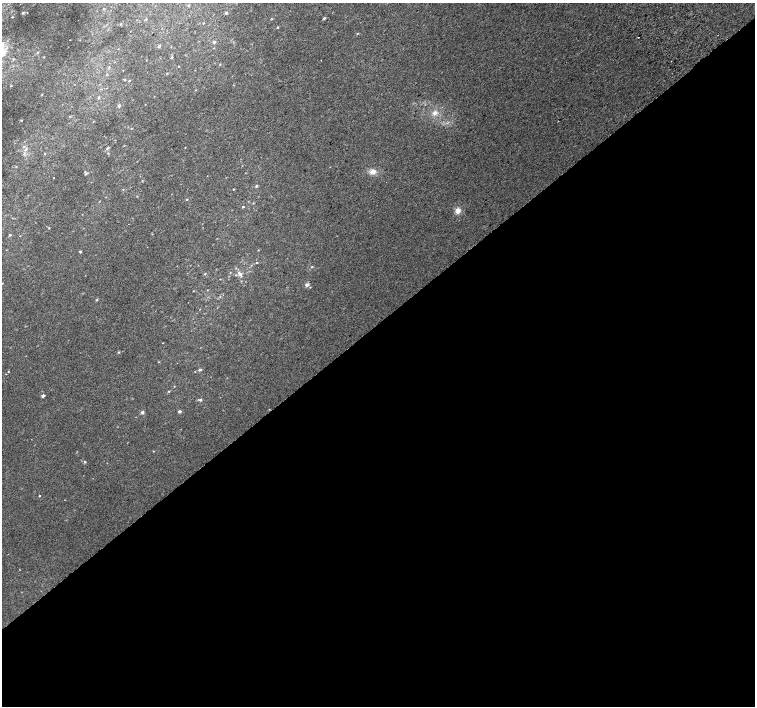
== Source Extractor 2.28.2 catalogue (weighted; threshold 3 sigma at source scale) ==
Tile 15 of 4 x 4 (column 3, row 4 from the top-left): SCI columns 3047-4551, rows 240-1646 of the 6087 x 6041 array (HDU 1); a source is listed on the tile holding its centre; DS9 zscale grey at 2 x 2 block average (1 PNG px = mean of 2 x 2 image px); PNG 757 x 708 px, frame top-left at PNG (2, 3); no overlay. Shown black and unused: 54% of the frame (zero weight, under 2 of 3 exposures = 2% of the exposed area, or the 3 px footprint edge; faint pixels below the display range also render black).
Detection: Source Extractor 2.28.2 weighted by HDU 2 'WHT'; one run over the whole footprint, this tile lists its part. Background 0.0108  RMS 0.006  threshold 0.0271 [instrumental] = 3 sigma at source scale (4.5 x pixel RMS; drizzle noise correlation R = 1.50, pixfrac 1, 0.0396/0.0396 arcsec/px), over >= 5 px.
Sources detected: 70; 1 cosmic-ray / hot-pixel residue — not listed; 2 inside a brighter listed object's ellipse — not listed separately; the other 67 listed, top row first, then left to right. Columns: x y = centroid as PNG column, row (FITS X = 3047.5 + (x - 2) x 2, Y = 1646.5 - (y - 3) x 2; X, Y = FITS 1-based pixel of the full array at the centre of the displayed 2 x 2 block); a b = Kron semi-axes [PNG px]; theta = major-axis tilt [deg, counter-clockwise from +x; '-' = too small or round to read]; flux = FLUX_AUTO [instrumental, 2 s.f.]
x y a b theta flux
188 5 3 3 - 1
23 12 2 2 - 0.97
226 13 3 3 - 2.2
12 17 2 2 - 0.61
324 18 4 3 - 1.7
145 19 3 2 - 1.1
271 19 3 2 - 0.98
203 23 3 2 - 0.57
120 24 3 3 - 0.91
277 27 3 2 - 0.89
357 33 3 2 - 0.73
638 37 2 2 - 1.5
70 40 2 2 - 0.39
214 42 4 3 - 1.8
159 46 4 3 - 1.6
3 52 6 6 - 11
37 52 3 2 - 0.86
171 58 3 2 - 1.5
13 59 3 3 - 1.2
179 66 2 2 - 0.51
109 68 3 2 - 1
167 73 3 2 - 0.63
106 74 3 2 - 0.79
124 79 3 2 - 1.1
129 81 3 2 - 0.76
11 86 2 2 - 0.94
98 97 6 2 83 1.2
119 106 3 2 - 3.9
435 113 7 6 - 6.8
70 116 3 2 - 0.84
21 120 2 2 - 0.89
131 129 3 2 - 0.62
108 147 4 3 - 1.4
26 149 6 3 45 2.8
44 154 3 2 - 0.78
16 167 2 2 - 0.68
373 172 7 6 - 8.7
86 174 4 3 - 1.8
256 186 4 3 - 1.3
233 189 2 2 - 0.77
186 200 3 2 - 0.87
243 207 3 2 - 1.4
458 211 4 4 - 12
10 235 3 3 - 1.2
6 250 3 2 - 0.5
258 250 2 2 - 0.62
80 252 3 3 - 1.5
256 263 3 2 - 0.85
312 267 3 2 - 1.1
205 274 3 3 - 1.1
240 274 6 4 -11 4.3
2 283 3 2 - 0.77
307 285 5 5 - 3.1
193 291 2 2 - 0.57
119 352 3 3 - 1
200 370 3 3 - 2.3
8 371 3 2 - 0.89
195 372 2 2 - 0.44
174 386 2 2 - 0.63
169 391 3 2 - 0.99
43 396 2 2 - 7.1
200 400 3 3 - 2.2
179 411 3 2 - 3.7
142 412 4 3 - 3.3
153 451 3 2 - 0.61
85 462 3 3 - 1.5
39 496 2 2 - 1
Isophote crosses this tile's border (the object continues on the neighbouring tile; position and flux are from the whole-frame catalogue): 2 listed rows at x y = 3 52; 2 283
Diffuse or blended objects may show on this block-average render without a row.